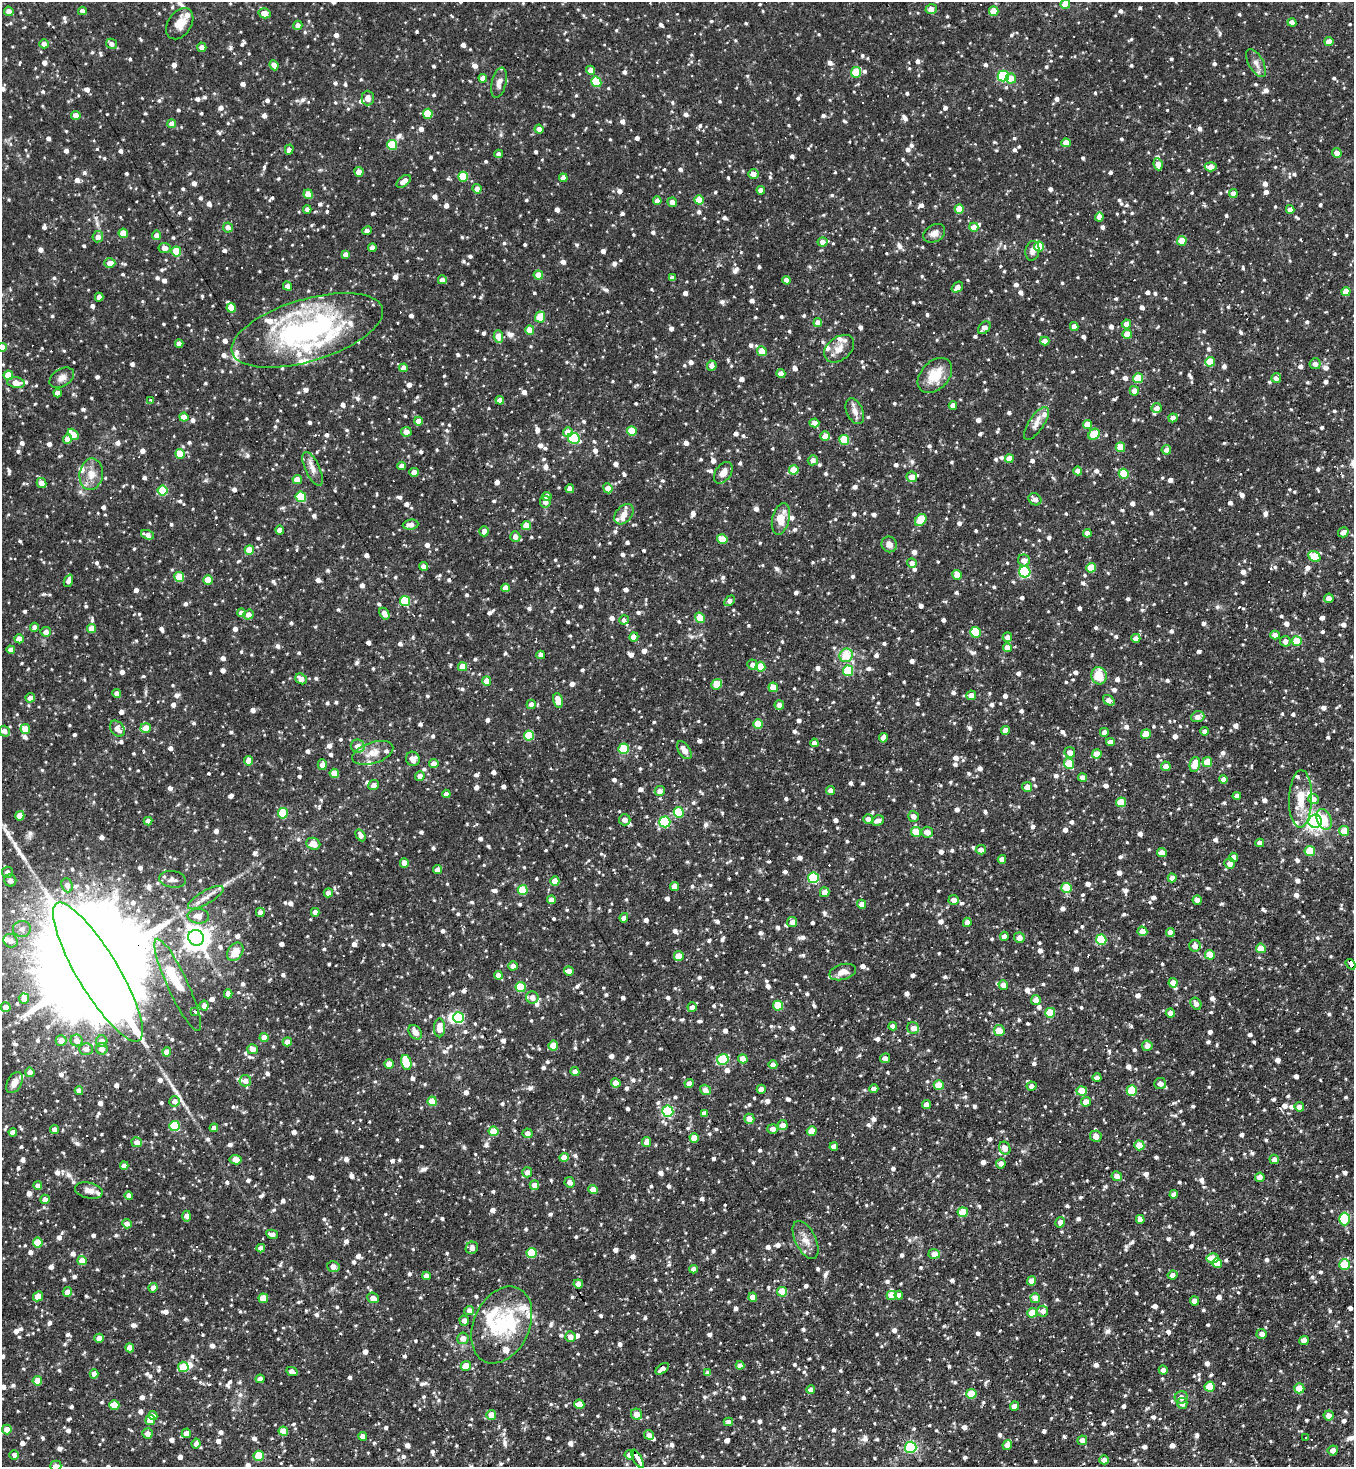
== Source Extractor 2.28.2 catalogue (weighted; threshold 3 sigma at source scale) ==
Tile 6 of 4 x 4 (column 2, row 2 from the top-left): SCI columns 1504-2855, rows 2929-4393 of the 5851 x 5857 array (HDU 1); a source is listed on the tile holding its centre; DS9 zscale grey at full resolution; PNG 1356 x 1469 px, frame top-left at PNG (2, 2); each listed source drawn as its Kron ellipse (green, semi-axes under 4 px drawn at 4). Shown black and unused: <1% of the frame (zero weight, under 3 of 4 exposures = <1% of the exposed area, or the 3 px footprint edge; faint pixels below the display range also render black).
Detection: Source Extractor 2.28.2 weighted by HDU 2 'WHT'; one run over the whole footprint, this tile lists its part. Background 0.0709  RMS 0.0051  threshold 0.0229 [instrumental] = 3 sigma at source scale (4.5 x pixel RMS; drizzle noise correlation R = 1.50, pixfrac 1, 0.05/0.05 arcsec/px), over >= 5 px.
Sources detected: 1850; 3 inside a brighter object's white glare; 47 cosmic-ray / hot-pixel residue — neither listed nor drawn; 47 inside a brighter listed object's ellipse — not listed separately; of the other 1753, all 500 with FLUX_AUTO >= 2.78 (the completeness limit of this list) listed and drawn (1253 fainter detections not listed), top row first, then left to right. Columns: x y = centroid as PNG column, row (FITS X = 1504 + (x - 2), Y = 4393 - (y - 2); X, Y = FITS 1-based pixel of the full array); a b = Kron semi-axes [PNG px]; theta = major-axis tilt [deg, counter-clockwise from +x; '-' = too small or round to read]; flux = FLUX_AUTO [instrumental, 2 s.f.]
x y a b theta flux
1065 4 5 4 - 11
931 9 6 5 - 3.1
9 11 5 4 - 3.1
82 11 4 4 - 2.8
994 11 5 4 - 11
264 13 6 5 - 5.6
1292 22 4 4 - 3
180 24 17 11 55 6
298 25 4 4 - 3.3
1329 42 4 4 - 5.6
44 44 4 4 - 2.8
111 44 5 5 - 2.8
202 47 4 4 - 3
1256 63 15 7 -60 3.2
274 65 5 4 - 4.3
591 70 4 4 - 4.1
856 72 5 5 - 17
1003 76 5 5 - 50
483 78 4 4 - 4.3
1011 78 5 5 - 6.8
596 82 5 5 - 18
499 83 15 7 76 3.6
368 98 7 6 - 2.8
428 114 5 5 - 13
76 115 4 4 - 3.5
172 124 4 4 - 4.6
539 129 4 4 - 3.7
1066 143 4 4 - 6.9
392 145 5 5 - 19
289 149 5 4 - 2.9
1337 153 5 4 - 3.9
499 154 4 4 - 2.8
1158 164 6 4 -82 3.9
1211 167 6 4 -4 5.4
359 172 5 4 - 4.1
754 174 5 5 - 3.2
463 177 5 5 - 20
563 178 4 4 - 3.9
404 181 8 5 42 4.8
477 189 5 4 - 3.1
761 190 4 4 - 3.4
1233 193 4 4 - 3.1
308 194 5 4 - 11
699 200 5 4 - 11
657 201 4 4 - 3.1
672 202 5 4 - 3
307 209 4 4 - 2.8
959 209 5 4 - 11
1290 209 4 4 - 3.6
1099 217 4 4 - 3.6
228 227 5 5 - 2.9
974 227 4 4 - 5
367 231 5 4 - 3.1
123 233 5 4 - 9.4
934 233 12 8 30 3.6
157 235 4 4 - 3.6
98 237 5 5 - 3.2
1182 241 5 4 - 9.7
823 242 5 4 - 3.2
1039 246 5 5 - 15
164 248 6 5 - 3.2
372 248 4 4 - 3.5
176 251 5 5 - 18
1032 251 10 7 80 2.9
345 255 4 4 - 3
110 263 5 5 - 3.8
538 275 4 4 - 7.3
672 278 4 4 - 3
442 280 4 4 - 3.3
787 280 4 4 - 3.4
287 286 5 4 - 3
957 287 6 4 39 2.9
1346 292 4 4 - 8.4
99 297 4 4 - 3.1
231 308 5 4 - 8.1
540 317 5 5 - 14
818 323 4 4 - 4.2
1126 324 4 4 - 4.1
1074 327 4 4 - 3.7
984 328 7 5 46 3.7
307 330 78 31 17 120
530 330 4 4 - 7.9
1127 334 5 4 - 7.8
498 336 6 4 -86 7.1
1045 341 4 4 - 3.6
179 344 4 4 - 3.1
2 347 4 4 - 6.1
839 349 17 11 39 5.8
762 351 5 4 - 10
1210 362 5 5 - 12
1315 364 5 5 - 2.9
712 366 5 5 - 2.9
404 368 4 4 - 5.7
781 373 4 4 - 3.2
8 375 5 4 - 11
935 375 20 14 47 12
62 378 13 8 31 3.1
1138 378 5 5 - 18
1276 378 5 4 - 3
16 383 9 5 -10 5
1134 391 5 4 - 3.9
58 393 4 4 - 3.6
150 400 4 3 - 32
500 400 4 4 - 4.4
953 406 4 4 - 3.3
1157 408 5 5 - 3.2
855 411 14 8 -66 3.7
184 417 4 4 - 6.1
1173 418 4 4 - 3.2
418 421 4 4 - 5.2
814 423 5 4 - 2.9
1036 423 19 7 56 4.3
1087 425 4 4 - 7.6
632 431 5 5 - 15
406 432 5 5 - 3.6
568 432 5 4 - 7.2
73 434 6 4 -46 6.8
1094 434 6 5 - 19
825 436 5 4 - 4.3
574 438 6 5 - 32
68 439 5 4 - 7.2
844 440 5 5 - 21
1120 447 5 4 - 13
1166 450 5 4 - 3
180 454 5 4 - 9.4
1009 458 4 4 - 5.8
813 460 5 5 - 2.8
402 466 4 4 - 3.1
313 469 18 7 -65 3.9
794 470 5 4 - 8.9
1078 471 4 4 - 3.8
414 472 4 4 - 4.4
723 473 12 7 56 4.8
91 474 16 11 82 6.2
1124 474 5 5 - 19
912 477 5 5 - 5.1
297 480 4 4 - 6.9
41 483 5 4 - 4.2
608 488 5 4 - 5.3
570 489 4 4 - 3.1
163 490 5 5 - 20
547 496 5 4 - 3.7
301 497 5 5 - 25
1035 499 7 5 -36 3.1
545 502 6 5 - 2.9
624 514 11 8 49 4
781 519 16 8 76 8.2
921 520 6 5 - 17
411 525 8 5 7 3.5
526 526 4 4 - 8.7
280 530 4 4 - 3.9
484 531 5 4 - 3.1
1343 532 5 5 - 3.1
1087 533 4 4 - 3.5
147 535 6 4 -22 2.8
515 537 5 5 - 3
722 539 5 4 - 11
889 544 8 7 - 3.4
249 550 5 4 - 10
1314 556 6 5 - 17
1024 560 6 5 - 3.7
912 563 5 5 - 2.8
423 566 4 4 - 2.9
1091 568 5 5 - 12
1025 572 6 5 - 46
957 575 5 4 - 8.3
179 577 5 5 - 15
208 580 5 4 - 11
68 581 6 4 68 2.8
506 588 4 4 - 6.1
1329 598 5 4 - 3
405 601 5 5 - 30
729 601 6 4 48 2.9
241 613 4 4 - 3.1
384 614 6 4 -58 4
248 615 5 4 - 3.9
700 618 5 4 - 14
624 620 5 4 - 3.1
34 627 4 4 - 3.2
92 629 4 4 - 8.9
46 632 5 5 - 2.8
976 632 5 5 - 20
1275 635 4 4 - 3.2
634 637 4 4 - 6.1
1007 637 5 4 - 2.9
1136 638 4 4 - 3.1
19 639 4 4 - 5.1
1285 641 5 5 - 3.1
1297 641 5 5 - 16
1007 648 4 4 - 6.3
11 650 4 4 - 2.9
541 655 4 4 - 2.8
846 655 7 6 - 14
753 665 5 5 - 3
462 667 4 4 - 8.1
760 667 5 5 - 13
848 671 5 5 - 19
1099 676 9 7 -78 10
301 679 6 5 - 4.5
487 681 5 4 - 5.5
717 684 6 5 - 12
773 687 5 4 - 6.3
117 693 4 4 - 3.2
971 695 5 4 - 3.5
30 698 5 4 - 3
558 700 7 4 -80 7.6
1109 700 6 4 -39 3.1
531 704 4 4 - 3.5
779 705 5 4 - 3.3
1198 717 7 5 20 3.6
758 724 5 5 - 15
146 728 5 5 - 6.7
25 729 5 4 - 9.2
117 729 9 6 -51 3.5
1005 730 4 4 - 4.2
4 731 5 5 - 3.3
1205 731 4 4 - 2.9
1104 732 4 4 - 2.9
1146 734 5 4 - 12
529 736 5 5 - 22
883 738 4 4 - 3.3
1110 742 4 4 - 3.7
814 743 4 4 - 2.9
358 746 7 6 - 4
624 749 5 5 - 23
684 750 10 5 -57 4.1
1070 752 5 5 - 3.6
373 753 21 10 18 7.2
1097 754 5 4 - 6.2
413 759 7 7 - 4.2
249 761 4 4 - 7.2
1207 762 5 5 - 9.8
434 763 5 4 - 4.1
1069 764 5 5 - 17
1195 764 8 5 79 9.8
322 765 5 4 - 3.6
1166 766 5 4 - 3.9
334 773 5 4 - 7.5
420 776 5 4 - 3.2
1082 778 4 4 - 3.9
1223 780 4 4 - 3.8
374 785 5 5 - 3
1027 787 5 5 - 4
830 790 4 4 - 3.6
660 791 5 5 - 3.1
446 794 4 4 - 2.9
1237 796 4 4 - 3.1
1301 799 29 11 88 12
1314 799 5 5 - 3
1121 802 5 5 - 14
679 812 5 5 - 23
283 813 5 5 - 21
20 816 4 4 - 5.7
913 816 6 5 - 3
868 819 5 5 - 2.9
1324 819 11 7 -69 7.3
625 820 6 5 - 3.5
878 820 6 5 - 3
148 821 4 4 - 3.2
1315 821 6 6 - 220
665 822 5 5 - 41
1344 831 5 5 - 8.7
916 832 5 5 - 11
927 832 6 5 - 4.6
360 835 6 4 -60 3.1
1260 843 4 4 - 3
313 844 7 6 - 6.8
981 850 5 4 - 2.9
1310 851 5 5 - 15
1162 853 5 4 - 5.4
1233 857 4 4 - 3.5
1002 859 4 4 - 3
404 863 5 4 - 4.8
1230 863 5 5 - 3.3
437 870 4 4 - 3.1
7 872 5 5 - 3
813 878 5 5 - 36
1172 878 4 4 - 3.4
172 879 13 8 -7 2.9
10 881 6 6 - 3.3
555 881 5 4 - 7.2
67 885 7 5 -70 3.3
674 886 4 4 - 5.2
1067 888 5 5 - 20
523 890 5 5 - 20
825 892 5 4 - 4.1
328 893 4 4 - 3.2
206 898 20 6 30 4.7
551 900 4 4 - 4.1
954 900 5 5 - 3.3
1197 900 4 4 - 3.2
862 904 4 4 - 3.6
260 912 4 4 - 2.8
315 912 4 4 - 3
198 916 11 7 -4 4.7
624 918 4 4 - 3.1
792 922 5 5 - 3.1
967 922 4 4 - 3.1
22 929 9 8 - 3.2
1142 931 5 4 - 4.9
1170 932 4 4 - 3.2
1004 936 4 4 - 2.9
196 938 8 7 - 510
1019 938 5 5 - 3.8
1101 940 5 5 - 25
10 941 7 6 - 3.3
1195 946 6 5 - 3.4
1261 948 5 4 - 9.2
235 952 10 7 55 6.4
1210 955 5 5 - 11
679 956 5 5 - 9.8
1351 964 6 4 -52 18
513 966 4 4 - 3
569 971 5 4 - 4
98 972 80 20 -59 34000
843 972 14 7 16 4
498 975 4 4 - 3.1
1173 983 4 4 - 4.7
178 985 50 10 -65 12
1003 985 5 4 - 3.2
521 987 5 5 - 24
228 994 4 4 - 3.3
532 997 6 6 - 4
24 998 5 5 - 3.9
1036 1000 5 4 - 3.5
1196 1004 6 5 - 2.9
204 1006 5 4 - 2.9
778 1006 5 5 - 16
6 1007 5 5 - 6.7
692 1007 5 4 - 2.9
194 1011 4 3 - 67
1050 1013 5 5 - 14
1170 1013 4 4 - 2.9
458 1018 5 5 - 46
893 1026 4 4 - 2.8
440 1028 9 5 90 7.8
913 1028 6 5 - 3.1
999 1031 5 5 - 8.8
415 1032 8 6 -50 3.7
264 1037 4 4 - 5.9
77 1040 6 6 - 3.8
61 1041 5 5 - 5.1
102 1041 6 5 - 3.5
287 1042 4 4 - 3.9
553 1045 5 5 - 10
1147 1046 5 5 - 3.5
86 1049 7 6 - 3
102 1049 6 5 - 3.5
253 1049 5 5 - 3.4
167 1052 4 4 - 6.1
885 1058 5 5 - 2.9
723 1059 6 5 - 30
743 1059 5 4 - 5.2
406 1062 7 5 -76 22
389 1064 4 4 - 6
773 1065 4 4 - 3.3
30 1072 5 4 - 3.9
575 1072 4 4 - 3.3
1097 1078 4 4 - 2.8
245 1081 6 5 - 3
14 1082 11 7 60 3.7
616 1083 5 4 - 6
689 1083 4 4 - 3.5
1160 1084 6 5 - 3.1
939 1085 5 4 - 8.4
1031 1086 5 4 - 2.9
761 1089 4 4 - 4.9
874 1089 4 4 - 3.5
705 1090 5 5 - 3.2
79 1091 4 4 - 4.6
1082 1091 5 5 - 12
1132 1091 5 5 - 19
175 1101 5 5 - 4
432 1101 5 4 - 11
1086 1102 5 5 - 6.2
927 1104 4 4 - 3.6
1299 1107 5 4 - 3
668 1111 5 5 - 54
704 1113 4 4 - 2.8
749 1119 5 5 - 3.8
783 1125 5 5 - 4.5
175 1126 5 5 - 29
214 1128 4 4 - 3.5
773 1129 5 5 - 3
55 1130 4 4 - 3.6
494 1131 5 5 - 12
812 1131 5 4 - 8.8
13 1132 4 4 - 3.3
528 1133 5 5 - 3.2
1096 1136 6 5 - 4.6
694 1138 5 4 - 6.7
137 1142 5 5 - 3.6
647 1142 5 4 - 4.2
1139 1145 5 5 - 10
834 1147 4 4 - 3.4
1005 1148 6 5 - 3.9
564 1157 5 4 - 5.8
1274 1159 5 4 - 3
236 1160 6 4 -9 6.7
1001 1163 5 4 - 3.4
124 1166 4 4 - 3.2
527 1172 5 5 - 3.1
1117 1176 5 4 - 3.2
1260 1177 5 4 - 3
570 1182 5 5 - 3.4
38 1185 4 4 - 3
534 1185 5 5 - 4.1
593 1189 4 4 - 6.7
89 1190 14 7 -13 3.9
1174 1194 4 4 - 3.2
129 1196 4 4 - 3
45 1199 4 4 - 3.4
963 1212 5 5 - 13
187 1216 5 4 - 3.3
1140 1219 4 4 - 3
1345 1219 6 5 - 29
1060 1222 5 4 - 3.1
127 1224 5 4 - 3.1
272 1234 6 4 -11 2.9
806 1240 20 10 -64 5.4
38 1243 5 5 - 13
261 1248 4 4 - 4.3
472 1248 6 6 - 4
531 1253 5 5 - 19
934 1254 5 5 - 3.9
1212 1258 6 5 - 9.6
82 1261 4 4 - 7.1
1217 1263 5 4 - 7.8
1345 1265 5 5 - 14
333 1266 6 5 - 4
693 1269 4 4 - 2.9
1173 1275 5 4 - 2.9
426 1276 4 4 - 3
1032 1281 4 4 - 5.3
578 1284 5 4 - 3.4
153 1288 5 4 - 2.9
67 1292 5 4 - 4.1
782 1292 5 5 - 16
892 1295 5 4 - 9
899 1295 4 4 - 3.5
38 1296 5 4 - 8.2
753 1297 4 4 - 5.5
263 1298 5 4 - 10
373 1298 6 5 - 3.5
1035 1298 5 5 - 7
1195 1301 4 4 - 5
469 1310 5 4 - 3.4
1043 1311 5 5 - 3.1
1032 1313 5 5 - 10
464 1321 5 4 - 2.8
502 1325 40 28 65 37
1262 1334 5 5 - 3.1
570 1337 5 5 - 3.7
99 1338 4 4 - 4.4
463 1338 6 5 - 3.6
1304 1340 5 4 - 5.4
130 1348 4 4 - 5.5
740 1365 4 4 - 3.1
466 1366 5 4 - 7.3
183 1367 5 5 - 13
662 1369 7 3 36 2.9
1163 1370 4 4 - 3
292 1371 6 4 -25 3.3
708 1373 4 4 - 2.8
94 1374 5 4 - 3.9
260 1379 4 4 - 3.6
37 1381 5 4 - 7.4
1210 1387 5 5 - 12
1299 1388 5 5 - 13
811 1390 4 4 - 3
971 1394 5 5 - 14
1181 1397 6 6 - 3.3
1182 1403 5 5 - 2.9
579 1404 5 4 - 6.4
114 1405 5 4 - 8.7
1014 1406 5 4 - 4.4
636 1414 6 5 - 5.2
491 1415 5 5 - 6.1
153 1416 4 4 - 2.9
1329 1416 5 5 - 3.5
150 1420 5 4 - 9.4
728 1422 4 4 - 3
7 1429 5 4 - 5.2
283 1431 4 4 - 6.9
147 1433 5 5 - 3.2
186 1433 5 4 - 3.6
649 1435 5 4 - 3
363 1436 4 4 - 3.9
1306 1437 3 3 - 8.1
1082 1440 5 4 - 3.4
196 1444 5 4 - 2.9
1007 1445 5 4 - 3.5
911 1447 6 5 - 74
1333 1450 5 5 - 3.6
14 1455 5 4 - 2.8
629 1455 4 4 - 2.9
259 1456 5 5 - 13
638 1459 10 3 -62 23
1104 1460 5 4 - 3.1
56 1466 5 5 - 3.6
Overlapping masked pixels (flux is a lower limit): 3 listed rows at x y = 1351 964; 98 972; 638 1459
Isophote crosses this tile's border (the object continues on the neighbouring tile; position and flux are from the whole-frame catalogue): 7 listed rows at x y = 1065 4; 2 347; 1351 964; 98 972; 6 1007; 638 1459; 56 1466